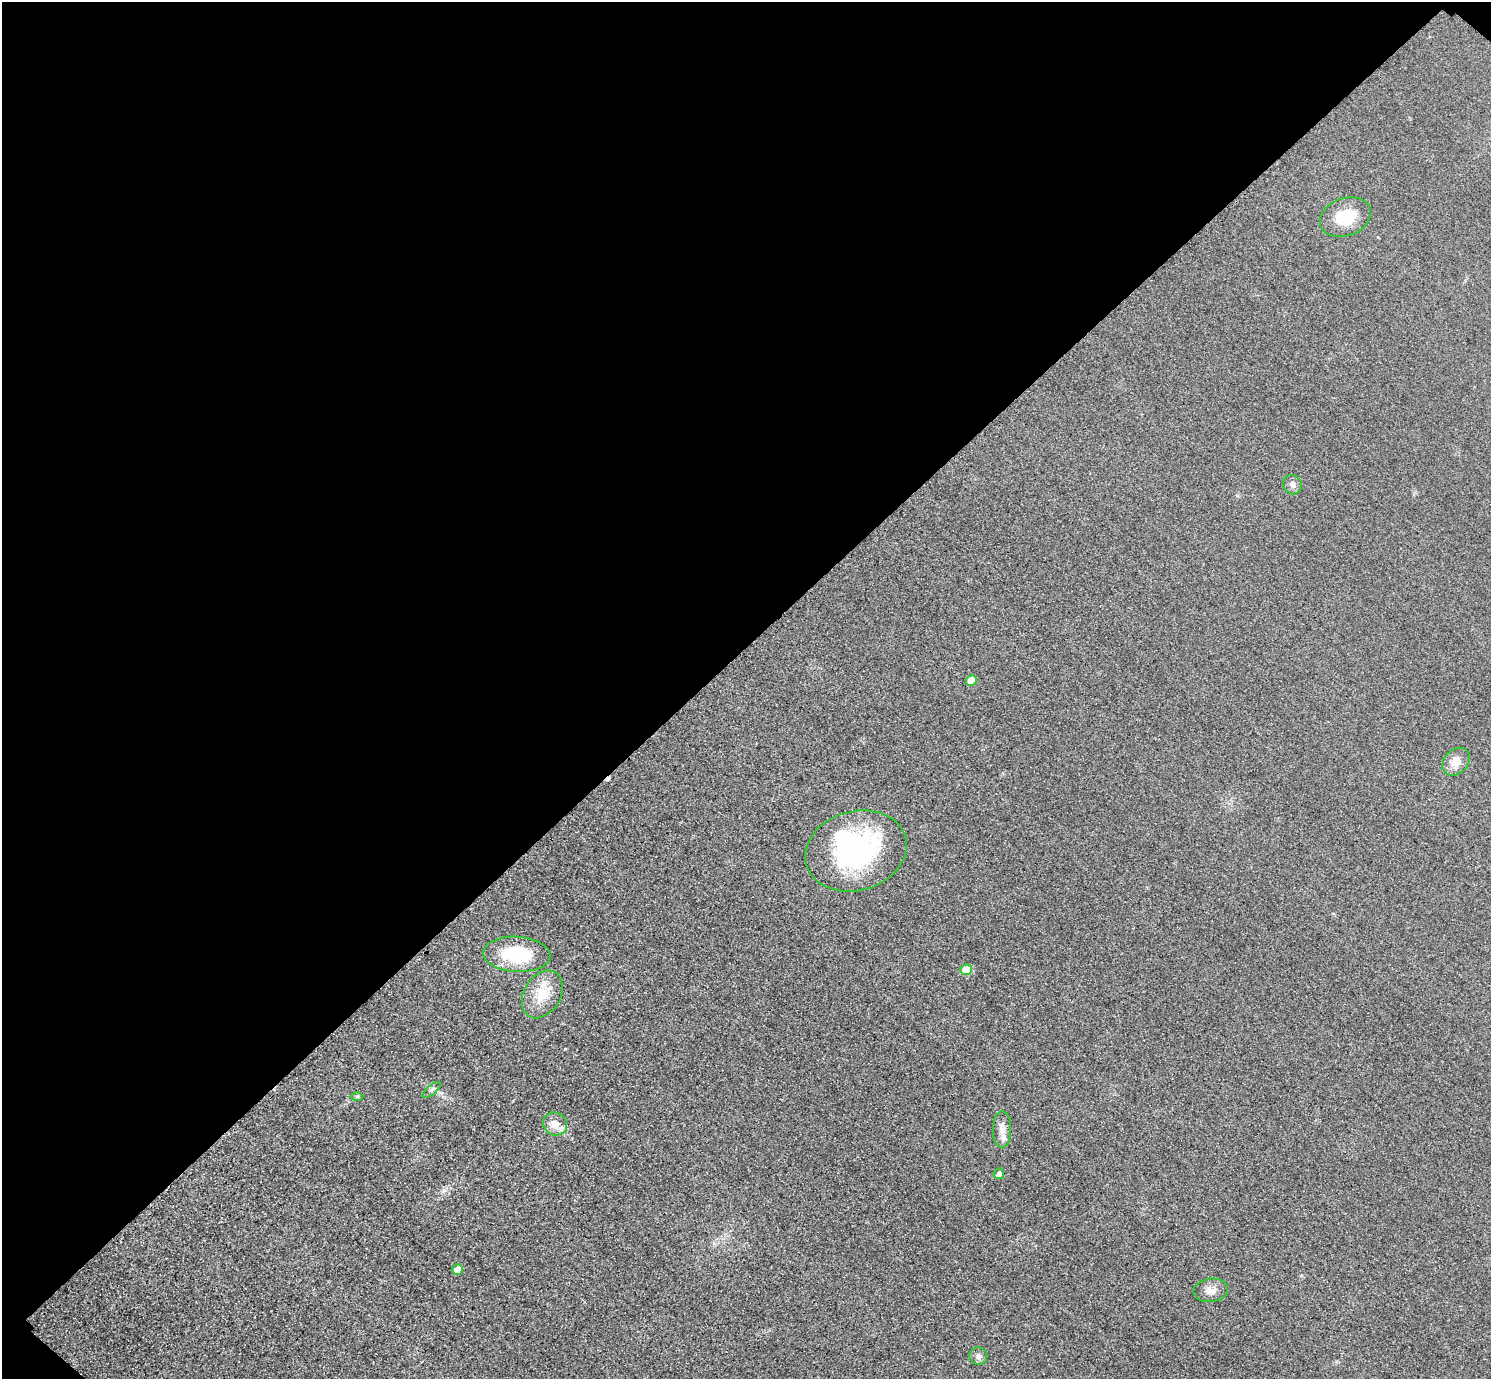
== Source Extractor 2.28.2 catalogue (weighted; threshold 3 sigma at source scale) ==
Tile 2 of 4 x 4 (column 2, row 1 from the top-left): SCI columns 1521-3009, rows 4315-5691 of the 6017 x 6017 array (HDU 1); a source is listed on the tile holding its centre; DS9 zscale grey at full resolution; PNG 1493 x 1381 px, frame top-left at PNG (2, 2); each listed source drawn as its Kron ellipse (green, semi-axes under 4 px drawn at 4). Shown black and unused: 47% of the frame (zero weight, under 3 of 4 exposures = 3% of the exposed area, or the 3 px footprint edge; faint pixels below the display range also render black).
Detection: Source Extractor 2.28.2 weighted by HDU 2 'WHT'; one run over the whole footprint, this tile lists its part. Background 0.0847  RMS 0.019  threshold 0.0851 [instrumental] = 3 sigma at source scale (4.5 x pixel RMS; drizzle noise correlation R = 1.50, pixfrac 1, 0.05/0.05 arcsec/px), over >= 5 px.
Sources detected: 18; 1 inside a brighter object's white glare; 1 cosmic-ray / hot-pixel residue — neither listed nor drawn; the other 16 listed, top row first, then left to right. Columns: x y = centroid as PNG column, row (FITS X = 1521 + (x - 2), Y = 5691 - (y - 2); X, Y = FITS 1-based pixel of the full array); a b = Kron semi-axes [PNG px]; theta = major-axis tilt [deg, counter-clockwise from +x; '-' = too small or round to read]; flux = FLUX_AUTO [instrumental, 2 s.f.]
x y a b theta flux
1345 217 26 18 21 58
1292 485 10 9 - 8
971 681 5 5 - 31
1456 762 15 12 47 20
856 851 51 39 16 300
517 954 33 17 -3 100
966 970 6 5 - 35
542 994 25 18 59 47
432 1090 11 4 40 5
357 1096 6 4 0 2.5
555 1124 12 11 - 21
1002 1130 18 9 90 16
999 1174 5 5 - 6.7
458 1269 5 5 - 24
1211 1290 17 11 7 16
978 1356 9 8 - 7.5
Unlisted compact peaks at least as high as the median listed source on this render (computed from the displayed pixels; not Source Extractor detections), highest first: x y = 565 1049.